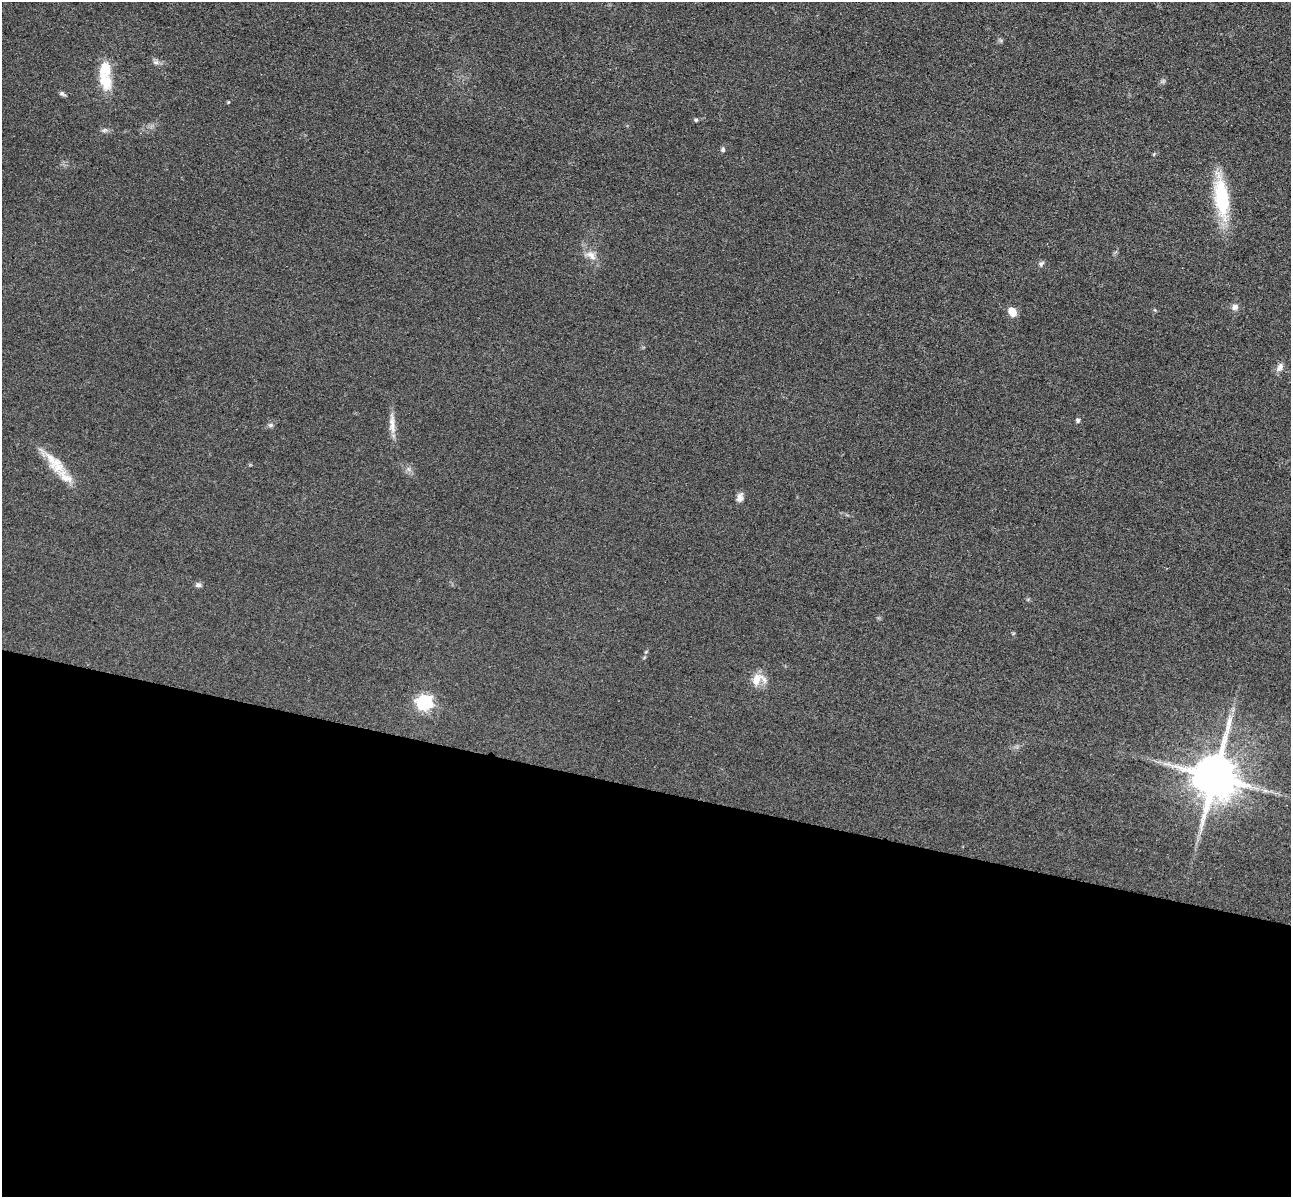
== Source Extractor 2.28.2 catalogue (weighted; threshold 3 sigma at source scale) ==
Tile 14 of 4 x 4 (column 2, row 4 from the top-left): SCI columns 1462-2750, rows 396-1590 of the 5350 x 5365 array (HDU 1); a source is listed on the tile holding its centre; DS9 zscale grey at full resolution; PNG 1293 x 1199 px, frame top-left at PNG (2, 2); no overlay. Shown black and unused: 34% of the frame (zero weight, under 3 of 4 exposures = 9% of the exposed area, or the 3 px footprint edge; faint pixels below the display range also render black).
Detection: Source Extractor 2.28.2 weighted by HDU 2 'WHT'; one run over the whole footprint, this tile lists its part. Background 0.0477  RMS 0.0085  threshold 0.0383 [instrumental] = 3 sigma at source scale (4.5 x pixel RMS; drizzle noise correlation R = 1.50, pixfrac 1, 0.05/0.05 arcsec/px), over >= 5 px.
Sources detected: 25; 3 inside a brighter listed object's ellipse — not listed separately; the other 22 listed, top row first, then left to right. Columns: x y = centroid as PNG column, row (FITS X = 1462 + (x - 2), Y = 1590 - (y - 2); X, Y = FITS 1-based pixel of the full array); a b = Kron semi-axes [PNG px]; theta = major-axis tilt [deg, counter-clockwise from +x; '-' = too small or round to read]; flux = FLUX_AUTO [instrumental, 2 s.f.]
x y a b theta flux
156 62 8 6 -7 2.4
105 81 27 16 -70 20
62 94 9 5 -30 1.8
228 102 5 4 - 0.75
696 120 4 4 - 1.1
723 149 6 6 - 1.6
1222 198 50 16 -84 51
591 255 16 9 -44 7.5
1041 264 9 6 50 2
1235 307 9 8 - 3.3
1012 312 8 7 - 12
1280 367 13 7 57 4.1
1078 420 5 4 - 1.9
392 424 30 7 -87 8.4
271 425 7 5 -26 1.7
58 465 23 17 -67 16
740 497 12 7 74 4.2
198 585 8 6 -3 2.1
758 679 18 13 12 12
424 703 7 6 - 190
1215 776 13 12 - 4000
1265 791 7 5 0 2.1
Overlapping masked pixels (flux is a lower limit): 1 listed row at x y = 1215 776